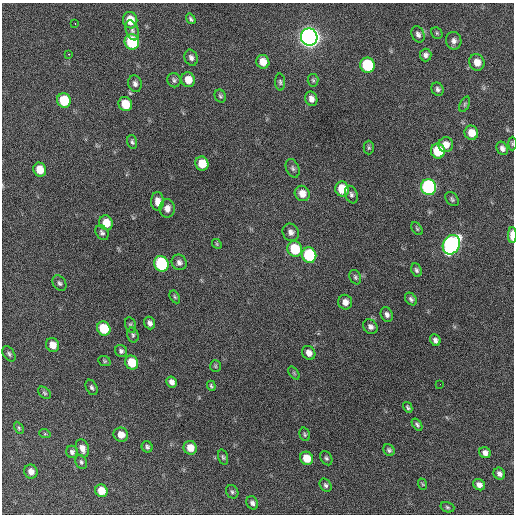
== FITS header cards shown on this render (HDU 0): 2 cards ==
NAXIS1  =                  512 / Axis length
NAXIS2  =                  512 / Axis length

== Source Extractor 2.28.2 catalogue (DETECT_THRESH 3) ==
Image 512 x 512 px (HDU 0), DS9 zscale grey, 1 PNG px = 1 image px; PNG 516 x 516 px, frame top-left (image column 1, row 512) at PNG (2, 3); each listed source drawn as its Kron ellipse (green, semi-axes under 4 px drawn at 4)
Background 247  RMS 16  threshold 47.5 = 3 sigma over >= 5 px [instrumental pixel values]
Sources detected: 105; all 105 listed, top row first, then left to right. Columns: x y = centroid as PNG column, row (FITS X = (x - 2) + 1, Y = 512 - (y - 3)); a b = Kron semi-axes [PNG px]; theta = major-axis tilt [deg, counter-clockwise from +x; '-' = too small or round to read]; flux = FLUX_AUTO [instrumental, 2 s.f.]
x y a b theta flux
191 19 6 3 -58 1800
130 20 8 7 - 22000
75 24 3 2 - 1800
132 30 10 6 -68 3600
437 33 6 5 - 1600
418 34 8 6 -68 3700
309 37 8 8 - 900000
454 41 9 7 -79 4400
132 42 8 7 - 76000
68 54 3 2 - 3300
426 55 6 6 - 3500
191 58 8 6 -67 3700
263 62 7 6 - 12000
477 62 8 7 - 11000
367 65 8 7 - 71000
174 80 7 6 - 2600
188 80 7 6 - 12000
313 80 6 5 - 1800
280 82 8 5 -88 2300
135 84 8 7 - 3900
438 89 7 6 - 2900
220 96 7 5 -62 2100
311 99 7 6 - 5800
64 100 7 6 - 39000
125 104 7 6 - 24000
465 104 8 4 67 1800
471 133 7 6 - 14000
132 142 7 5 -74 2100
512 144 7 3 89 1200
446 145 7 7 - 9000
369 148 7 5 -90 1800
502 148 7 5 -63 3700
438 151 7 7 - 42000
202 164 7 6 - 19000
293 168 10 6 -68 2900
40 170 7 6 - 16000
429 187 8 7 - 190000
342 189 7 7 - 24000
302 193 8 7 - 9200
351 195 9 6 -73 3000
452 199 8 5 -49 2300
157 201 9 6 89 7400
167 208 9 8 - 6400
106 223 7 6 - 14000
417 229 7 4 -54 1700
291 232 9 8 - 5000
102 233 8 6 -56 2900
512 235 8 3 90 16000
217 244 5 4 - 1400
451 245 10 8 61 330000
295 249 8 7 - 43000
309 255 8 7 - 72000
179 262 8 7 - 4400
161 264 8 7 - 98000
416 270 7 5 -66 2500
355 277 7 5 -63 2200
59 283 8 6 -56 2700
175 297 7 4 -60 1700
411 299 7 5 -51 2800
345 302 7 7 - 6700
387 315 7 6 - 3800
149 323 6 5 - 4000
130 325 8 5 -74 2100
370 327 8 6 -47 4200
104 329 7 6 - 36000
133 335 7 5 -76 2100
435 340 6 5 - 3700
53 345 7 6 - 11000
121 351 6 5 - 2700
309 353 7 6 - 6900
9 354 8 5 -56 2500
104 361 6 5 - 1500
132 362 7 6 - 25000
215 366 6 5 - 1500
294 373 7 4 -54 1400
172 382 6 5 - 4900
440 384 2 2 - 1200
211 386 5 4 - 1800
92 387 8 5 -64 2500
44 393 7 5 -41 1900
408 407 6 4 -60 1800
417 424 7 4 -51 2000
19 428 6 4 -61 1500
45 434 6 3 -18 1100
305 434 7 5 -75 1800
121 435 7 7 - 9500
147 447 6 5 - 2300
82 448 9 6 -70 6800
190 448 7 6 - 13000
389 450 6 5 - 2100
72 452 6 6 - 2700
485 453 6 5 - 4600
223 457 8 4 -74 1900
307 458 7 6 - 18000
326 458 7 5 -60 2300
81 462 7 5 -63 2300
31 472 7 6 - 7600
499 474 6 5 - 4000
422 484 6 3 -70 1200
326 485 7 5 -57 2400
479 485 6 5 - 4900
101 491 6 6 - 15000
232 492 7 6 - 2200
252 503 7 5 -63 3500
447 507 7 5 -18 1900
At the frame edge (FLAGS 8, measured only in part): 2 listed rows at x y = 512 144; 512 235